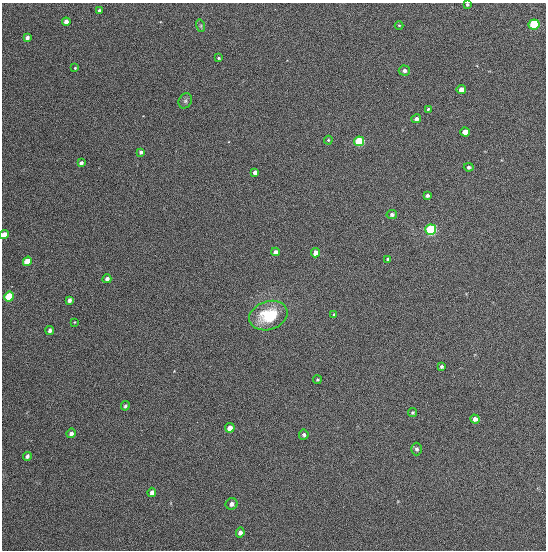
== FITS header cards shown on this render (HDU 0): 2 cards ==
NAXIS1  =                  544
NAXIS2  =                  548

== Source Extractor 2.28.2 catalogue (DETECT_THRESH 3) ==
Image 544 x 548 px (HDU 0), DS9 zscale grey, 1 PNG px = 1 image px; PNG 548 x 552 px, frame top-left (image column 1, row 548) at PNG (2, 3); each listed source drawn as its Kron ellipse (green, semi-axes under 4 px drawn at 4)
Background 1390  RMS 64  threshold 193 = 3 sigma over >= 5 px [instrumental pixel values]
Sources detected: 49; all 49 listed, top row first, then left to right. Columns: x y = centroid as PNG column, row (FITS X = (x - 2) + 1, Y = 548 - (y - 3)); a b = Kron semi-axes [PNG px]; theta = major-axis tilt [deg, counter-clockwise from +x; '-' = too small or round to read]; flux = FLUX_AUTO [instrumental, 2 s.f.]
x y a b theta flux
467 4 3 3 - 5900
99 11 4 3 - 9400
66 22 4 4 - 32000
534 24 5 5 - 270000
399 25 4 3 - 3700
201 26 6 4 -72 6500
27 38 4 3 - 15000
219 58 4 3 - 5500
75 68 4 4 - 4500
404 70 5 5 - 15000
461 89 4 4 - 34000
185 101 8 6 64 11000
428 109 3 3 - 4500
416 119 5 4 - 16000
465 132 5 4 - 53000
328 140 4 4 - 5300
359 141 5 5 - 320000
141 152 3 3 - 14000
81 163 4 3 - 13000
469 167 5 4 - 8800
255 172 4 4 - 24000
427 195 4 3 - 11000
392 214 5 4 - 13000
431 230 5 5 - 530000
4 234 4 4 - 57000
275 252 4 4 - 22000
316 253 4 4 - 50000
388 259 3 3 - 7000
27 261 5 4 - 110000
107 279 4 4 - 20000
9 297 5 4 - 230000
69 300 4 4 - 18000
334 315 3 3 - 6300
268 316 19 14 17 190000
74 322 3 2 - 3300
50 330 4 3 - 14000
441 367 4 4 - 8100
317 380 4 4 - 5800
125 406 5 4 - 8900
412 413 4 4 - 5800
475 419 5 4 - 18000
230 428 5 4 - 36000
71 433 5 4 - 18000
304 435 5 5 - 10000
417 449 6 5 - 11000
27 456 4 3 - 12000
152 492 5 4 - 19000
232 504 6 5 - 16000
240 532 5 4 - 15000
At the frame edge (FLAGS 8, measured only in part): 2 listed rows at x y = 467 4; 4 234